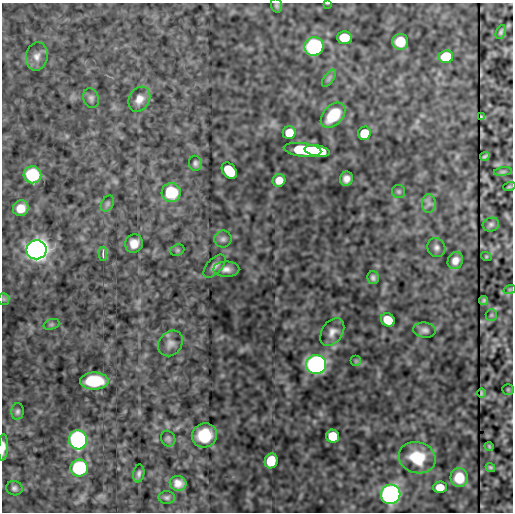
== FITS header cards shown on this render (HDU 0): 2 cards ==
NAXIS1  =                  511
NAXIS2  =                  510

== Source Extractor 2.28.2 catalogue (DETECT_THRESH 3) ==
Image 511 x 510 px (HDU 0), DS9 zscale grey, 1 PNG px = 1 image px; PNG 515 x 514 px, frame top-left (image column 1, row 510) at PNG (2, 3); each listed source drawn as its Kron ellipse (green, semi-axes under 4 px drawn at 4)
Background -1.72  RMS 2.1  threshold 6.35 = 3 sigma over >= 5 px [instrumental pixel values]
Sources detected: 74; all 74 listed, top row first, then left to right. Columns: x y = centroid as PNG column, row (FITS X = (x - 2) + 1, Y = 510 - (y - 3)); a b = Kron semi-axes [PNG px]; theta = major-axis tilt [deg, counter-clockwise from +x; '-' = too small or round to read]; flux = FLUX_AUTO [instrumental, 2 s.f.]
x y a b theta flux
327 3 4 2 - 120
276 5 7 5 -73 240
501 32 7 4 67 270
344 38 7 6 - 4100
400 42 8 8 - 3000
314 46 9 9 - 21000
37 56 14 11 80 1100
446 57 7 6 - 7000
329 78 10 5 55 380
91 98 10 7 -70 500
139 99 13 10 60 1200
333 115 15 9 47 4800
482 117 3 2 - 140
289 133 6 6 - 2800
364 133 7 6 - 4200
303 150 19 6 -6 12000
317 151 13 5 -11 8300
485 156 5 3 - 230
195 163 7 6 - 400
229 171 9 6 -52 7800
503 172 9 4 8 260
32 175 9 8 - 9500
346 179 7 6 - 840
279 180 6 6 - 1800
509 187 6 4 19 140
399 192 6 6 - 290
171 193 9 9 - 7000
107 204 8 6 61 330
429 204 9 7 89 610
21 208 8 7 - 2000
491 225 8 6 17 380
223 239 8 8 - 500
134 244 9 8 - 1600
436 248 10 8 -63 600
36 250 10 9 - 120000
177 250 7 5 21 230
103 254 7 3 90 850
486 256 5 3 - 130
455 261 9 7 62 1000
214 266 14 7 47 750
226 269 13 8 0 900
373 278 6 5 - 440
510 289 6 4 19 180
4 299 6 5 - 260
484 300 4 3 - 220
491 315 6 5 - 240
388 320 7 6 - 3800
51 324 8 5 19 270
424 330 11 7 -6 620
332 332 15 10 56 1100
170 343 14 11 50 940
356 361 5 5 - 230
316 364 10 9 - 44000
94 381 14 8 0 6300
508 389 6 5 - 160
481 393 5 2 - 190
17 411 8 6 88 390
204 435 13 12 - 4600
333 436 6 6 - 5100
168 439 8 7 - 390
78 440 9 9 - 33000
489 446 5 3 - 180
3 447 13 4 87 1000
417 458 19 15 -18 4700
271 461 7 6 - 6700
490 467 5 4 - 240
79 468 9 8 - 13000
139 473 9 5 79 400
459 478 9 8 - 3200
178 483 8 7 - 1200
440 487 6 6 - 2200
14 488 8 7 - 450
391 494 10 9 - 52000
167 497 8 6 -1 360
At the frame edge (FLAGS 8, measured only in part): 2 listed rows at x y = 327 3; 3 447